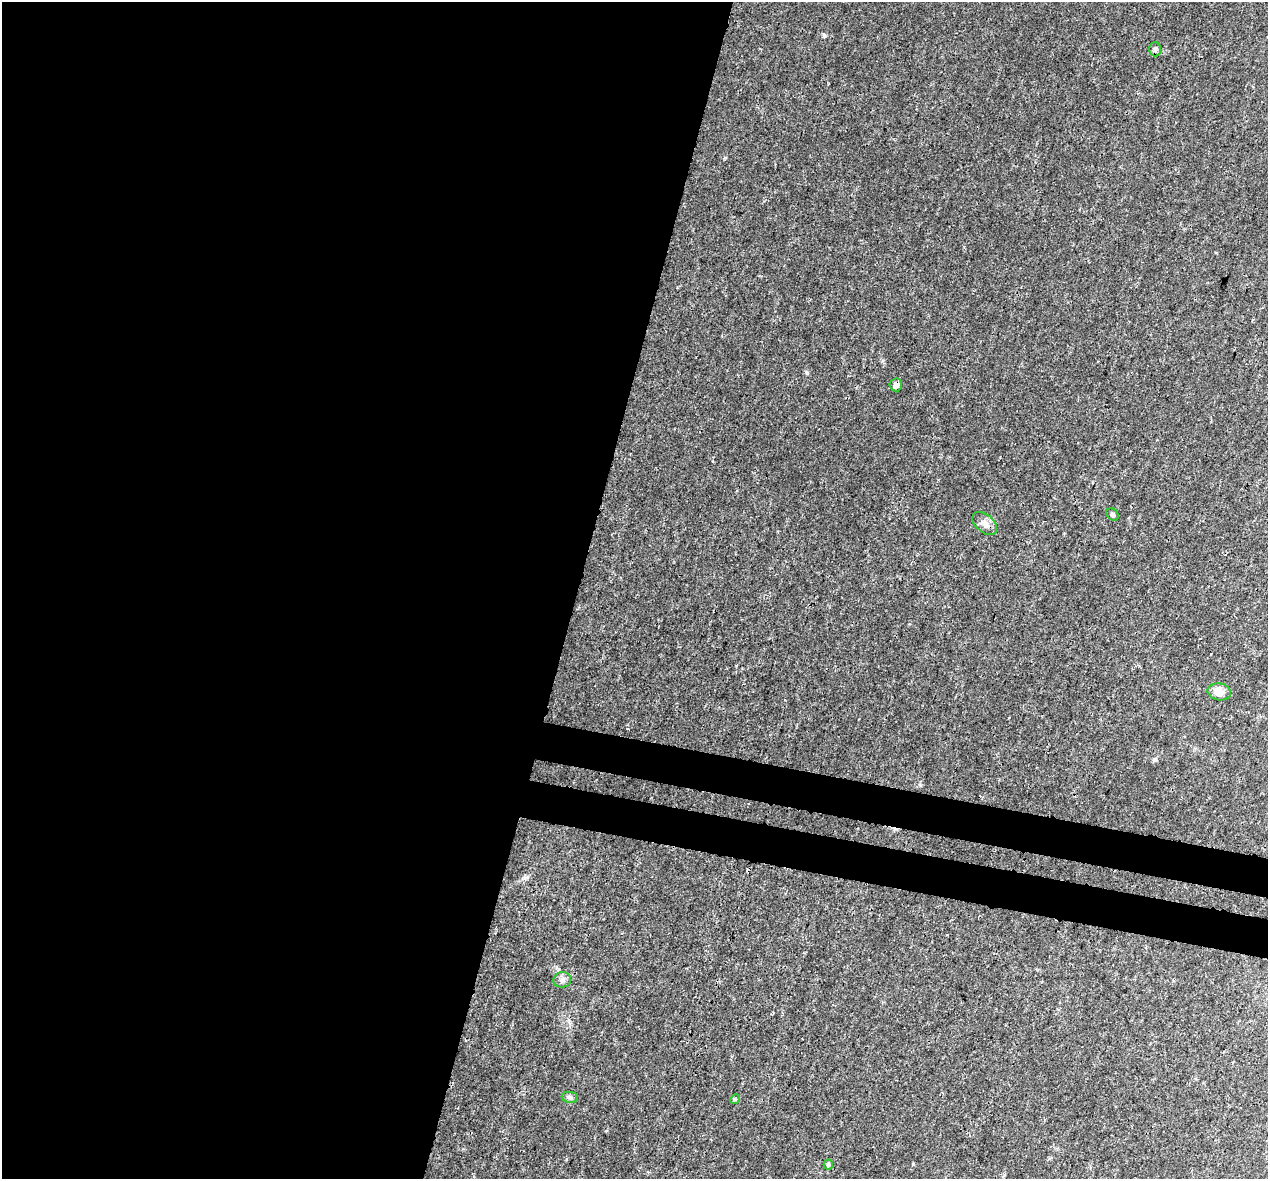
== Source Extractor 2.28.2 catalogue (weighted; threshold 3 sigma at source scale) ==
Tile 5 of 4 x 4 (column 1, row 2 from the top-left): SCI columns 15-1280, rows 2635-3811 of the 5100 x 5330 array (HDU 1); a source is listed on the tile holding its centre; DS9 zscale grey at full resolution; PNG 1270 x 1181 px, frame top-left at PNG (2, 2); each listed source drawn as its Kron ellipse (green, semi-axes under 4 px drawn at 4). Shown black and unused: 49% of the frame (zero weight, under 3 of 4 exposures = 5% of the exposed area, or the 3 px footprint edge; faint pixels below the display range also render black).
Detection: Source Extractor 2.28.2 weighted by HDU 2 'WHT'; one run over the whole footprint, this tile lists its part. Background 0.00805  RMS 0.0014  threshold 0.00609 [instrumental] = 3 sigma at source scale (4.5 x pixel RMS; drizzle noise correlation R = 1.50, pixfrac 1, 0.0396/0.0396 arcsec/px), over >= 5 px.
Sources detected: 10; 1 cosmic-ray / hot-pixel residue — neither listed nor drawn; the other 9 listed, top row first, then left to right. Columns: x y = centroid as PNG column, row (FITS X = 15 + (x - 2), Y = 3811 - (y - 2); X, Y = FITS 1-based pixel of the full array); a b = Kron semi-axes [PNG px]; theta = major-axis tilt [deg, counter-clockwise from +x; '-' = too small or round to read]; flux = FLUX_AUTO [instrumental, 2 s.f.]
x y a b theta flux
1155 49 7 6 - 0.31
896 385 6 6 - 0.49
1113 514 7 5 -46 0.25
985 523 14 8 -39 0.87
1219 692 12 8 -10 1.4
562 980 9 7 8 0.5
570 1097 8 5 -7 0.32
735 1099 5 4 - 0.15
828 1165 5 4 - 0.27